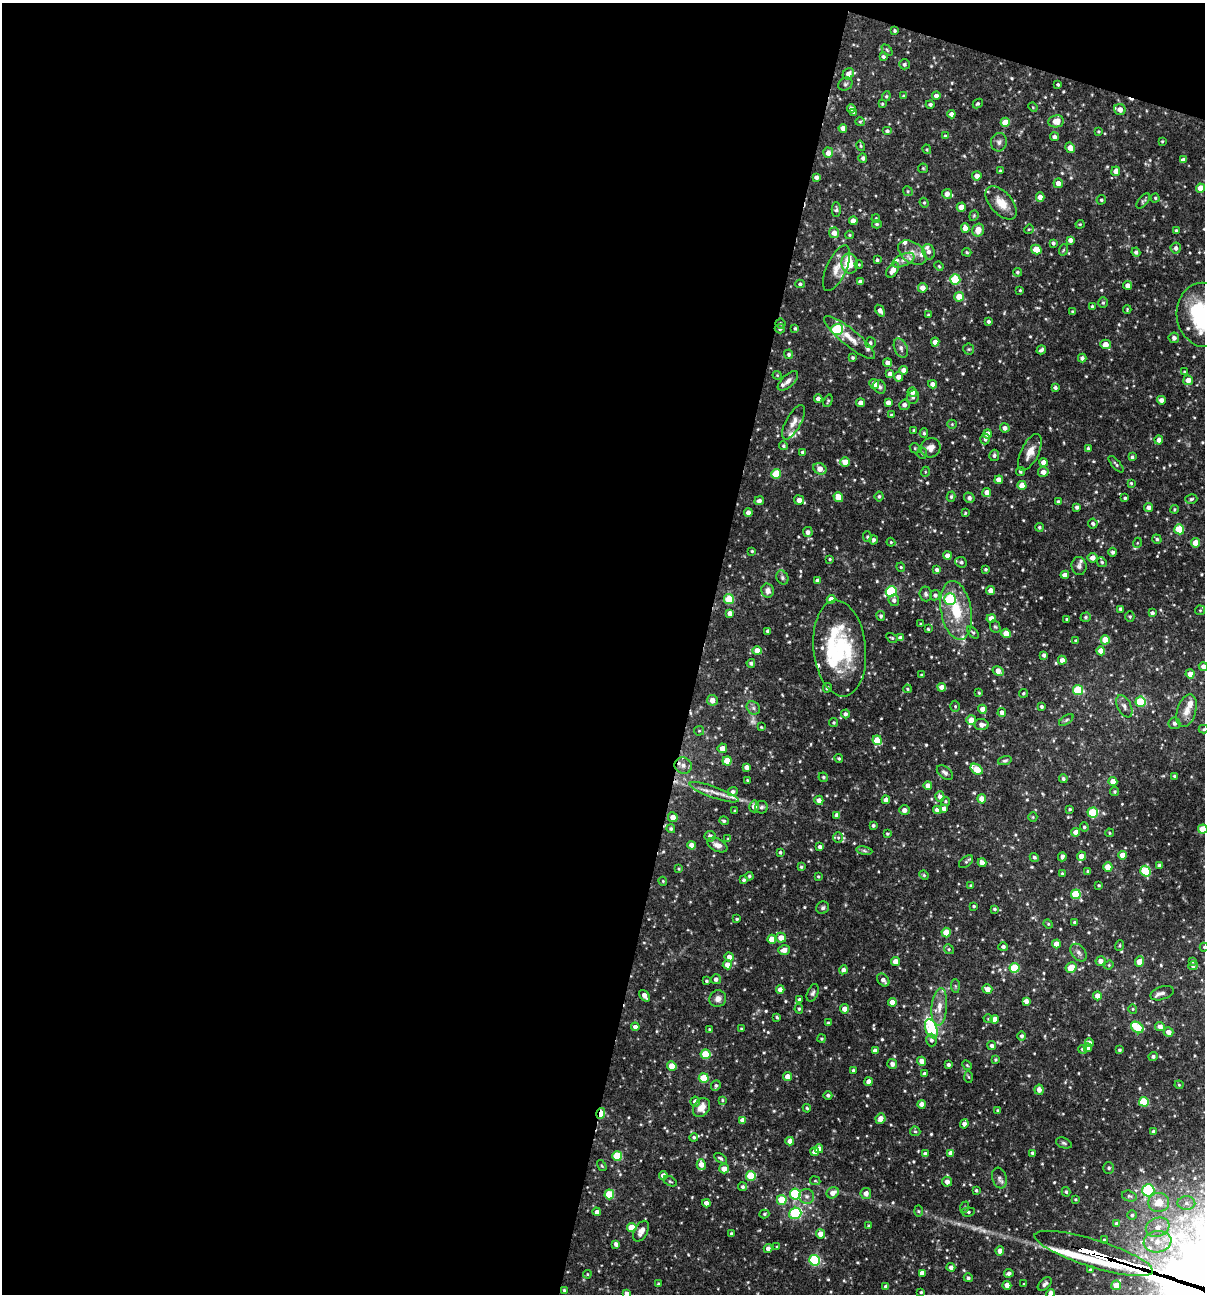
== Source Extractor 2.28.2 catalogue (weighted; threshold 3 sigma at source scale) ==
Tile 1 of 4 x 4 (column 1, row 1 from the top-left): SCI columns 250-1452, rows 3876-5167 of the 5187 x 5168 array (HDU 1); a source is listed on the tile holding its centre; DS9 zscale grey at full resolution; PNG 1207 x 1296 px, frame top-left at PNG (2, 3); each listed source drawn as its Kron ellipse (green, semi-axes under 4 px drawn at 4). Shown black and unused: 60% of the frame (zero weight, under 3 of 4 exposures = <1% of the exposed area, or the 3 px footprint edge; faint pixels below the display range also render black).
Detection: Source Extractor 2.28.2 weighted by HDU 2 'WHT'; one run over the whole footprint, this tile lists its part. Background 0.0869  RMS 0.0039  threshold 0.0175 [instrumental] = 3 sigma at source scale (4.5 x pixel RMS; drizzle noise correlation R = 1.50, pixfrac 1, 0.05/0.05 arcsec/px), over >= 5 px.
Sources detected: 623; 2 too faint to see at this stretch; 2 inside a brighter object's white glare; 4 cosmic-ray / hot-pixel residue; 2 long thin detections or spike segments (spike, bleed or trail) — neither listed nor drawn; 19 inside a brighter listed object's ellipse — not listed separately; of the other 594, all 500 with FLUX_AUTO >= 0.397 (the completeness limit of this list) listed and drawn (94 fainter detections not listed), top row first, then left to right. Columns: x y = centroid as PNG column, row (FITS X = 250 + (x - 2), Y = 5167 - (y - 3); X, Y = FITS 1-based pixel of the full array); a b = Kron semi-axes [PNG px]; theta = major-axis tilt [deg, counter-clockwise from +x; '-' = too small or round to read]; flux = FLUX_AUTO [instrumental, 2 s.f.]
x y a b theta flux
895 31 3 3 - 0.62
887 50 6 4 -46 0.52
883 56 4 4 - 0.8
904 64 5 5 - 0.86
848 74 6 5 - 2
845 84 7 6 - 0.85
1058 84 3 3 - 0.63
886 96 5 4 - 0.57
903 96 4 3 - 0.41
936 96 4 4 - 1.9
978 103 5 4 - 0.58
882 104 3 3 - 0.42
930 104 4 4 - 0.87
1033 107 5 4 - 0.41
851 108 4 4 - 1.3
1120 109 6 5 - 2.7
854 113 4 3 - 0.46
951 114 4 4 - 1.6
1056 121 8 6 10 3.8
860 122 5 4 - 0.51
1005 122 4 4 - 6.1
843 128 4 4 - 2.3
887 131 5 4 - 0.87
1098 131 4 4 - 0.48
945 136 4 3 - 0.57
1054 137 4 4 - 1.3
1162 141 4 3 - 0.41
999 142 9 8 - 1.5
861 146 5 3 - 0.45
1070 148 5 4 - 3.3
927 149 5 4 - 0.42
828 153 5 5 - 2.8
863 158 4 4 - 1.1
1183 160 4 4 - 1.7
923 168 5 4 - 0.42
1000 171 4 3 - 0.48
1116 171 5 4 - 3
977 176 4 4 - 2.4
816 177 4 4 - 1.3
1058 183 4 4 - 2.7
1201 188 4 4 - 5.1
908 191 5 4 - 0.5
947 194 5 5 - 2.4
1040 197 4 4 - 3.1
1155 198 4 4 - 0.5
1101 200 5 4 - 0.57
1143 201 9 4 51 0.72
924 203 5 4 - 0.53
1001 203 20 11 -48 5.6
961 207 4 4 - 3.7
836 209 7 4 90 0.84
974 216 5 4 - 0.44
876 218 4 3 - 0.46
853 221 4 4 - 2.8
877 224 5 4 - 0.58
1080 224 4 4 - 0.41
965 228 5 4 - 2.8
1029 229 5 4 - 0.41
978 230 6 6 - 3.9
1176 230 3 3 - 0.63
834 233 5 5 - 2.7
849 235 4 4 - 0.43
1070 240 4 4 - 2
1053 243 4 3 - 0.81
1176 248 5 5 - 1.3
1036 250 5 4 - 6.5
1063 250 6 3 70 0.41
929 252 8 6 -70 1.6
967 252 5 3 - 0.44
1136 252 4 4 - 1
912 253 16 10 -36 3.8
877 260 4 4 - 0.69
903 260 12 6 25 2.2
850 263 10 8 -79 9.5
859 264 4 3 - 0.44
939 266 5 4 - 0.4
836 268 25 10 66 4.6
893 270 8 5 56 3.2
1017 272 4 4 - 0.54
955 280 5 5 - 21
860 282 4 4 - 1.1
800 284 4 4 - 0.71
1128 285 4 4 - 2.2
923 288 5 5 - 3.2
1020 290 3 3 - 0.42
959 297 5 5 - 6
1103 303 5 4 - 0.59
1092 306 4 3 - 0.5
1127 309 4 3 - 0.41
880 311 6 4 -57 1.9
1072 311 4 3 - 0.4
928 315 4 3 - 0.47
1204 315 32 27 -82 40
988 321 4 4 - 0.87
780 323 5 5 - 0.63
795 328 4 3 - 0.61
780 329 5 4 - 0.9
837 329 6 5 - 28
850 337 32 8 -39 5.4
1174 338 5 5 - 1.3
935 342 4 4 - 2.6
870 343 5 5 - 0.73
1105 344 5 5 - 3
901 348 10 6 -67 1.6
969 349 5 5 - 0.61
1041 350 5 3 - 0.9
789 354 4 4 - 0.72
853 358 4 3 - 0.64
1082 358 4 4 - 1.1
887 363 4 4 - 2.1
904 370 4 4 - 2.2
1184 372 3 3 - 0.43
890 374 4 4 - 1.5
777 375 4 4 - 0.4
898 377 4 4 - 2.2
1188 380 5 5 - 2.9
788 381 13 6 43 1.9
874 384 5 4 - 3
933 384 4 4 - 2
880 387 7 6 - 0.92
1055 388 4 3 - 1
912 392 5 5 - 1.9
913 397 7 6 - 1
818 399 4 4 - 1.6
1161 400 4 4 - 2
828 401 6 4 69 0.56
888 402 4 4 - 1.7
861 403 4 4 - 2.6
904 405 5 5 - 1.6
891 415 3 3 - 0.61
794 422 19 7 61 2.7
952 424 5 4 - 0.46
1005 428 5 4 - 1.5
914 430 3 3 - 0.49
924 433 4 4 - 0.59
987 434 4 4 - 2.8
985 439 5 5 - 0.98
1159 440 4 4 - 1.9
783 446 4 4 - 0.66
915 448 5 4 - 0.47
930 448 10 9 - 2.5
1088 449 4 4 - 0.85
803 452 4 4 - 0.86
1030 452 20 9 64 3.9
922 453 6 5 - 0.62
994 455 5 5 - 1
1132 457 4 4 - 0.7
845 462 4 4 - 4.5
1043 462 4 4 - 2.8
1116 464 10 4 -50 0.75
820 469 7 5 -26 3.4
1020 471 4 4 - 0.6
925 472 5 3 - 0.4
1043 472 5 5 - 2.2
776 474 5 5 - 12
999 480 4 4 - 3.1
1131 483 4 4 - 0.49
1022 485 4 4 - 4.6
987 492 4 4 - 2.7
879 496 5 4 - 0.75
838 497 5 4 - 5.5
951 497 5 4 - 0.6
969 498 5 5 - 1.2
1125 498 3 3 - 0.52
1191 499 6 4 17 0.7
799 500 5 4 - 2.7
759 501 5 4 - 1.3
1058 502 3 3 - 0.78
1077 507 4 3 - 1.1
1148 507 4 4 - 1.7
1174 509 4 4 - 0.46
748 513 4 4 - 2.2
965 513 4 4 - 0.46
1093 524 5 5 - 0.86
1039 527 4 4 - 0.57
1179 529 5 5 - 12
808 532 5 5 - 1.5
867 537 5 4 - 0.52
1157 539 5 4 - 0.76
874 540 5 4 - 0.78
891 542 4 4 - 0.4
1137 543 5 3 - 0.4
1196 543 5 4 - 4.8
752 551 3 3 - 0.42
1113 552 4 4 - 1
947 556 4 4 - 2.3
1093 558 5 5 - 2.7
830 559 3 3 - 0.46
961 562 6 5 - 0.91
1102 562 5 4 - 0.56
1079 566 9 7 -84 1.2
901 567 4 4 - 0.44
986 569 3 3 - 0.62
937 570 4 4 - 1
1065 575 4 4 - 2.5
782 577 7 5 -61 0.91
818 581 4 4 - 2.2
991 590 4 4 - 2.6
768 591 7 6 - 1.9
891 591 5 5 - 31
926 594 7 6 - 0.87
935 595 5 5 - 1.1
729 599 5 5 - 15
831 599 4 4 - 3.2
950 599 6 6 - 26
894 600 6 5 - 1.3
1121 609 4 4 - 1.2
956 610 30 15 -80 14
1200 610 5 5 - 0.53
730 613 4 4 - 2
1152 613 4 4 - 0.8
881 616 5 4 - 0.8
1130 616 5 4 - 0.59
1086 617 5 4 - 0.64
991 618 5 4 - 3.4
1067 619 3 3 - 0.5
921 624 3 3 - 0.5
995 627 6 5 - 0.64
928 629 3 3 - 0.49
768 631 4 4 - 1.3
973 633 7 4 -45 0.68
1006 633 5 4 - 4.9
892 638 6 4 -30 0.53
900 638 4 4 - 1.9
1105 640 4 4 - 6.6
1076 641 4 4 - 0.53
840 648 48 26 -84 27
757 651 4 4 - 3.3
1101 651 4 4 - 4
1044 655 4 3 - 1
1062 660 4 4 - 2.5
751 663 4 4 - 0.81
1203 666 4 4 - 1.5
998 671 6 4 -27 3.2
1190 674 4 4 - 2.5
921 675 3 2 - 0.42
942 687 4 4 - 2.9
827 688 5 4 - 0.62
907 689 4 3 - 0.52
1078 690 5 5 - 17
979 693 4 3 - 0.41
1023 693 5 4 - 0.45
712 700 5 5 - 2.8
1141 702 5 5 - 19
955 706 5 4 - 0.57
1041 706 4 3 - 0.72
1124 706 12 6 -63 1.6
753 708 7 6 - 1
982 709 4 4 - 2.5
1186 711 17 9 74 3.7
1002 712 4 4 - 2.2
845 714 4 4 - 1.1
971 720 5 5 - 4.1
1066 720 8 4 36 0.67
833 723 4 4 - 0.57
1174 723 6 6 - 0.89
981 725 7 5 -6 1.9
761 727 4 3 - 0.4
1204 729 5 4 - 0.43
699 731 5 4 - 0.51
877 740 5 4 - 6.9
722 748 5 4 - 2.7
839 758 4 3 - 0.52
727 761 4 4 - 7.8
1005 761 7 4 18 0.64
683 765 9 8 - 2.3
746 767 4 4 - 1.9
977 769 6 4 -37 9.4
945 773 9 6 -40 1.2
1174 776 4 3 - 0.62
823 777 5 4 - 0.65
1063 779 4 4 - 0.88
748 780 4 3 - 0.44
1113 781 4 4 - 3.7
928 786 4 4 - 2.6
733 791 5 4 - 1.2
714 792 26 5 -19 3.6
1115 792 4 4 - 0.53
940 796 5 4 - 1.6
982 799 4 4 - 4.2
819 800 5 4 - 2.1
886 800 4 4 - 2.5
946 801 4 4 - 0.51
754 806 6 5 - 2.4
761 807 6 6 - 0.97
944 808 4 4 - 2
1070 809 3 3 - 0.59
904 810 5 5 - 1.9
937 810 4 4 - 2.5
735 811 3 2 - 0.4
1093 813 5 5 - 19
837 815 4 4 - 1.9
673 817 5 5 - 3.1
1033 817 5 4 - 0.45
724 821 5 4 - 0.58
873 825 3 3 - 0.78
1084 827 4 4 - 0.69
671 829 4 4 - 0.68
1203 829 4 4 - 7
1076 832 4 4 - 2.7
1109 833 4 3 - 0.43
887 834 4 3 - 0.49
710 836 5 5 - 1.8
838 837 5 5 - 0.69
728 839 4 4 - 0.47
691 845 4 4 - 2.7
717 845 11 6 -25 2.3
820 847 4 4 - 1.4
864 851 8 4 -9 0.82
780 852 3 3 - 0.6
1122 855 4 4 - 3.4
1081 856 4 4 - 3
1034 857 4 4 - 0.86
1062 857 4 4 - 1.2
966 862 8 5 38 0.72
982 863 4 4 - 3
1160 865 3 3 - 1.2
801 867 4 3 - 0.54
1108 867 4 4 - 5.4
679 869 4 3 - 0.42
1088 871 3 3 - 0.74
1145 871 5 5 - 19
1062 874 3 3 - 0.43
924 875 5 4 - 0.54
749 876 4 4 - 0.62
818 876 3 3 - 0.41
744 880 4 4 - 0.72
663 881 4 4 - 0.4
971 885 4 3 - 0.41
1099 885 3 3 - 0.48
1076 894 5 5 - 17
974 906 3 3 - 0.51
823 908 6 6 - 0.87
994 909 4 3 - 0.63
737 919 3 3 - 0.53
1075 922 3 3 - 0.88
1048 924 5 4 - 0.45
946 932 5 4 - 6.9
781 938 5 5 - 3.6
772 939 4 4 - 4.5
1056 944 4 4 - 3.4
1120 945 5 3 - 0.42
1003 947 5 4 - 1
1204 947 4 4 - 0.5
949 949 5 4 - 0.54
784 950 6 5 - 2.8
1079 953 10 6 -52 1.5
729 957 4 4 - 2.3
895 961 4 4 - 3.7
1101 961 5 5 - 2.3
1193 961 4 3 - 0.7
1139 962 5 4 - 4.7
727 965 4 4 - 3.1
1109 965 5 4 - 0.41
1193 966 4 4 - 1.1
1071 967 6 5 - 7.4
1015 968 5 5 - 17
843 970 4 4 - 1.5
716 979 5 5 - 1.5
883 980 7 5 -47 1.7
707 981 4 3 - 0.57
955 986 7 4 -88 0.68
987 989 5 4 - 2.9
780 990 4 4 - 2.5
813 993 9 5 67 0.98
1162 993 12 6 18 1.7
645 996 6 4 -51 2.6
1097 996 4 4 - 3.2
718 999 8 8 - 2.2
799 999 4 4 - 0.65
1026 1001 4 4 - 1.9
892 1002 4 4 - 3.2
939 1007 19 7 85 4.4
799 1009 5 4 - 0.57
845 1009 4 4 - 3.1
1133 1009 5 4 - 0.44
777 1017 4 2 - 0.53
988 1019 5 4 - 0.45
995 1019 4 4 - 2.9
828 1023 3 3 - 0.54
635 1027 4 4 - 1.8
1137 1027 7 5 -37 16
1160 1027 5 4 - 2.6
710 1029 3 3 - 0.53
741 1029 3 3 - 0.44
931 1029 10 5 -69 30
1168 1032 5 4 - 2.7
1021 1036 4 4 - 0.94
821 1039 4 4 - 0.51
931 1040 6 5 - 1.1
1089 1043 4 4 - 1.8
992 1046 4 4 - 1.2
1088 1048 4 4 - 1.4
1082 1049 4 4 - 0.61
1119 1050 3 3 - 0.57
875 1051 4 4 - 2
705 1054 5 5 - 12
1153 1056 5 4 - 0.9
995 1059 3 3 - 0.51
922 1061 4 4 - 2.7
892 1064 5 5 - 1.7
948 1065 3 3 - 0.99
967 1065 5 4 - 0.47
672 1066 5 4 - 6.2
853 1070 4 4 - 0.81
924 1074 4 3 - 1
788 1076 4 4 - 3.7
969 1077 6 4 -87 0.44
704 1078 5 5 - 11
869 1082 4 4 - 2.4
1179 1085 4 4 - 0.43
716 1086 5 4 - 0.77
1039 1090 5 4 - 2.1
828 1095 4 4 - 0.91
722 1100 4 3 - 0.43
695 1101 5 4 - 1.8
1144 1102 5 5 - 16
922 1104 4 4 - 2.6
701 1107 10 7 57 3.4
807 1108 4 3 - 0.55
998 1110 3 3 - 0.51
601 1114 6 3 75 11
880 1118 5 5 - 3
742 1120 4 4 - 2.4
964 1124 5 4 - 1.7
915 1131 5 4 - 0.52
1153 1132 3 3 - 0.86
694 1137 4 4 - 0.67
790 1141 4 4 - 2.3
1064 1143 8 5 -21 0.73
819 1149 4 4 - 2.7
815 1152 4 4 - 2.6
951 1153 4 4 - 2.6
1032 1153 4 3 - 0.8
925 1154 4 4 - 1.3
617 1156 5 5 - 17
720 1158 7 4 -31 0.64
701 1165 5 4 - 3.3
602 1166 6 3 -59 0.43
1109 1168 6 5 - 0.85
724 1169 5 4 - 2.6
663 1175 4 4 - 2.3
751 1176 5 5 - 16
999 1178 10 7 -73 1.4
670 1181 7 4 -28 0.59
815 1181 5 4 - 0.46
947 1182 5 5 - 2.3
743 1187 4 4 - 0.82
976 1190 4 3 - 0.6
1148 1190 6 6 - 31
1066 1192 5 4 - 0.6
833 1193 6 5 - 2.6
866 1193 5 5 - 2.3
609 1194 5 4 - 13
795 1194 5 5 - 31
807 1196 7 7 - 1.6
1129 1196 8 5 -15 0.79
1075 1199 3 3 - 0.43
782 1200 5 5 - 12
1159 1202 10 9 - 6.2
706 1203 4 4 - 2.1
1186 1203 9 7 0 2
965 1207 6 4 71 0.47
918 1211 6 4 -88 0.47
597 1212 4 4 - 1.6
968 1212 6 4 7 0.71
795 1213 6 5 - 33
764 1214 5 4 - 0.54
1132 1215 4 4 - 0.69
1116 1223 4 3 - 0.59
869 1226 3 3 - 0.8
1158 1227 12 9 20 3.9
632 1228 5 4 - 9.8
641 1231 11 6 60 2.4
731 1234 3 3 - 0.63
821 1234 4 4 - 4.4
1104 1240 3 3 - 0.45
1157 1242 14 10 9 5.6
616 1244 4 4 - 1.7
777 1247 4 3 - 0.42
768 1248 4 4 - 1.7
1000 1251 5 4 - 2.6
1094 1253 62 13 -17 1300
814 1260 5 5 - 38
951 1267 4 4 - 1.3
1091 1270 4 3 - 0.92
922 1273 4 4 - 2.3
1009 1273 5 4 - 1.5
587 1274 4 4 - 0.41
968 1278 4 4 - 0.85
658 1283 4 3 - 0.4
1024 1284 4 3 - 0.48
1045 1284 8 5 41 1.3
1007 1285 4 4 - 2.8
1116 1285 5 5 - 5.4
886 1286 4 4 - 1.5
564 1290 4 3 - 0.62
921 1292 4 3 - 0.49
627 1293 4 4 - 1.5
1051 1293 4 4 - 2
Overlapping masked pixels (flux is a lower limit): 3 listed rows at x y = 683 765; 601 1114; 1094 1253
Isophote crosses this tile's border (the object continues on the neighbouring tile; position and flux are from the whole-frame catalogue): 7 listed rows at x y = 1204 315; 1203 666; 1204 729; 1203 829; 1204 947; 627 1293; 1051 1293